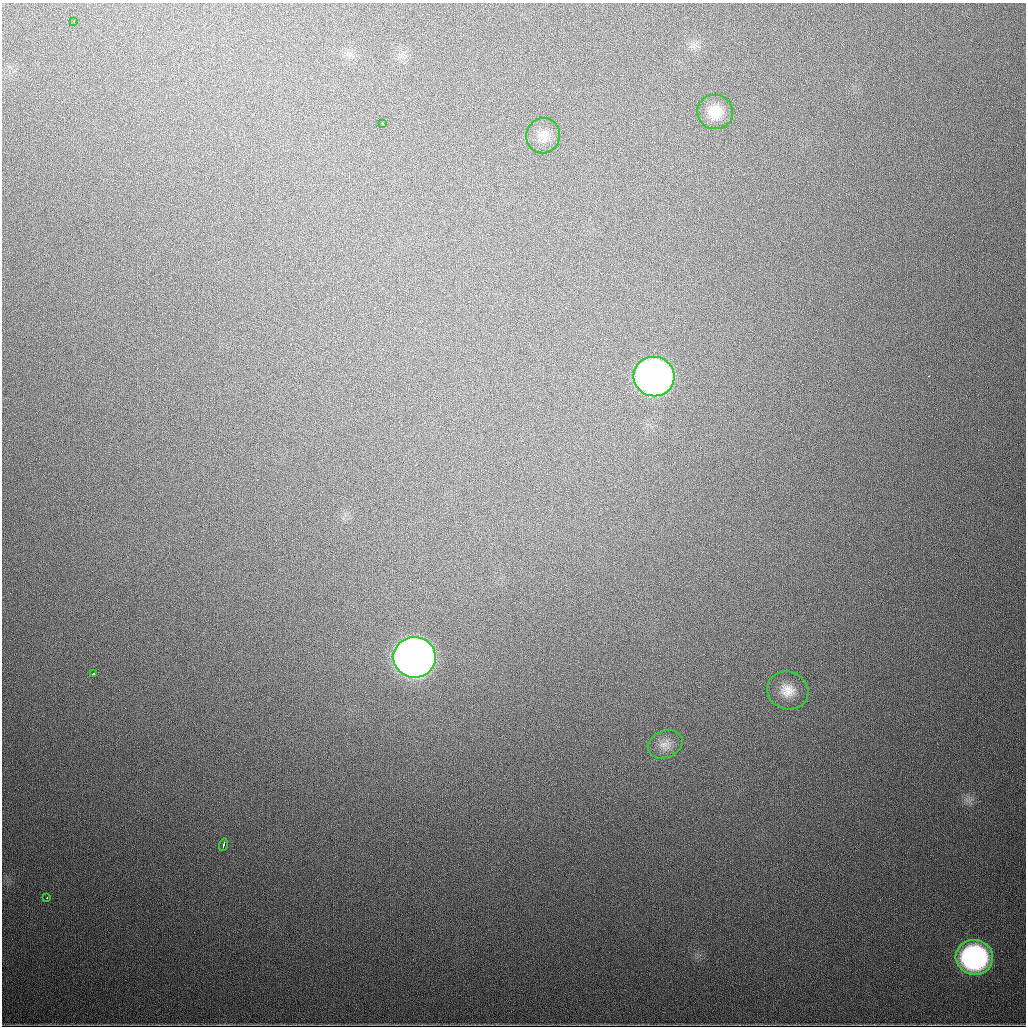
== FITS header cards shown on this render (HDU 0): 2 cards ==
NAXIS1  =                 1024
NAXIS2  =                 1024

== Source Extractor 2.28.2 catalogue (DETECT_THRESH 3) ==
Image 1024 x 1024 px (HDU 0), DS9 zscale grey, 1 PNG px = 1 image px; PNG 1028 x 1028 px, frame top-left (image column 1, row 1024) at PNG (2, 3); each listed source drawn as its Kron ellipse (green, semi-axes under 4 px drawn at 4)
Background 625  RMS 20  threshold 58.7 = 3 sigma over >= 5 px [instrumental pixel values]
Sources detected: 12; all 12 listed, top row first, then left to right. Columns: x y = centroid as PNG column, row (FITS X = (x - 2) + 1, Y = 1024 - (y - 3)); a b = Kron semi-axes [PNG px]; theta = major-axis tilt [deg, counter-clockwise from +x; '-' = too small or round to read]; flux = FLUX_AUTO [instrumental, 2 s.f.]
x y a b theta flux
74 21 3 2 - 1.7e+03
715 112 18 17 - 2.7e+04
382 123 3 3 - 2.3e+03
543 136 18 17 - 1.8e+04
654 377 20 20 - 7.7e+05
415 657 21 20 - 1.7e+06
93 674 3 3 - 6.2e+03
788 690 21 18 -20 2.7e+04
665 744 18 13 22 1.3e+04
223 845 6 2 75 3.7e+03
47 898 2 2 - 1.2e+03
974 957 19 17 -6 2.9e+05